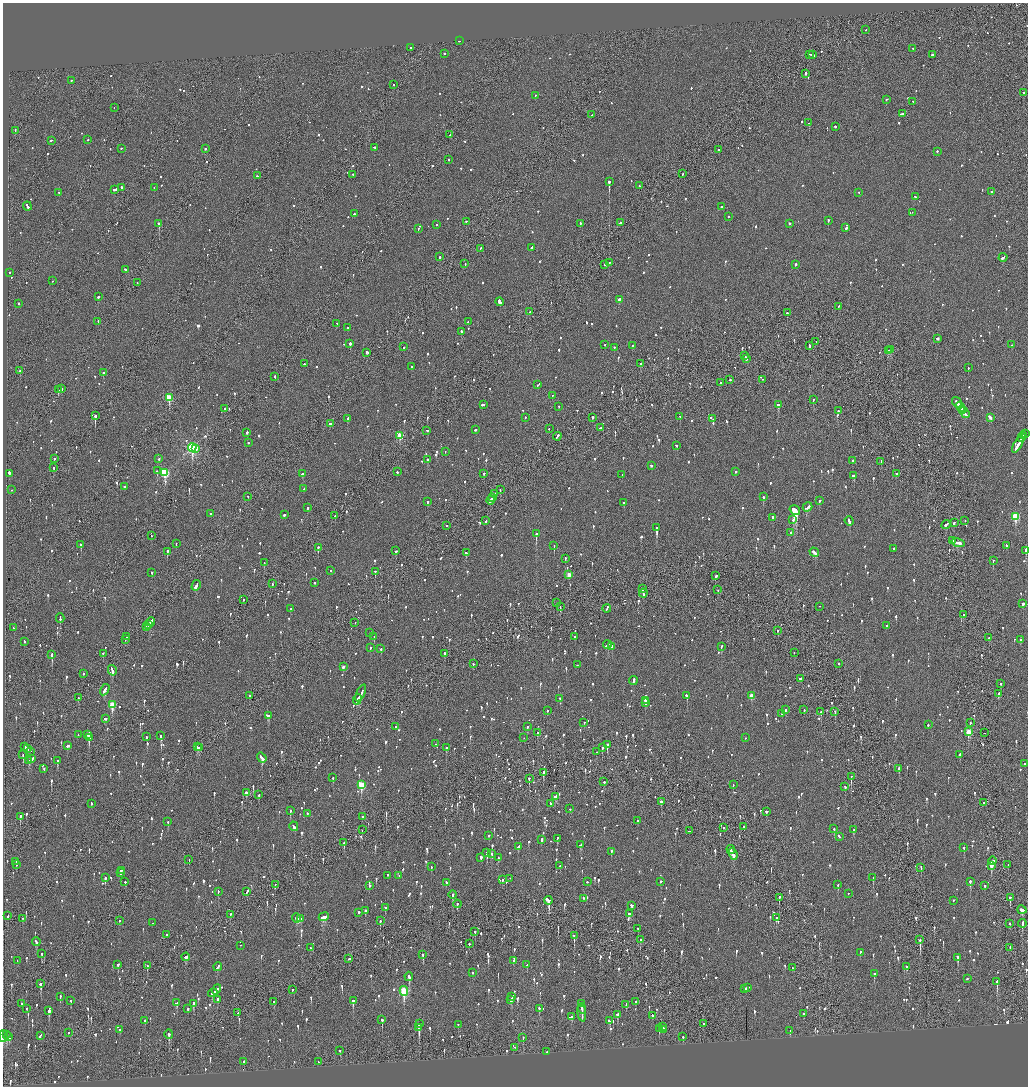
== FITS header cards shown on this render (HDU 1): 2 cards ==
NAXIS1  =                 2051
NAXIS2  =                 2168

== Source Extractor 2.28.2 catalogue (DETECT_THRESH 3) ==
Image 2051 x 2168 px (HDU 1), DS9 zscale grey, zoomed out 1/2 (1 PNG px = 2 x 2 image px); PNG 1030 x 1088 px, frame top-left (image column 2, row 2168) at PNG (3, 3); each listed source drawn as its Kron ellipse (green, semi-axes under 4 px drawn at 4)
Background -0.0891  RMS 0.076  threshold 0.227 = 3 sigma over >= 5 px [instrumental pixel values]
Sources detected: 1788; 71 cannot appear on this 1/2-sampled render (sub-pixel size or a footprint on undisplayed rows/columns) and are neither listed nor drawn; of the other 1717, the 500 brightest by FLUX_AUTO listed and drawn (1217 fainter detections omitted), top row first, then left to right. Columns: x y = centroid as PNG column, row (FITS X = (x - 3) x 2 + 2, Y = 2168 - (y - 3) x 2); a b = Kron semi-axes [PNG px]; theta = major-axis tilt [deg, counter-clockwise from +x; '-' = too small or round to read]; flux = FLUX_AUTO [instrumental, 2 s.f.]
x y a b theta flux
865 30 2 1 - 79
459 41 2 2 - 69
410 48 2 2 - 65
913 49 2 2 - 68
444 54 2 2 - 210
810 55 3 2 - 150
812 55 4 2 - 180
932 55 2 2 - 270
805 74 3 2 - 150
71 81 2 2 - 220
393 85 2 2 - 100
1024 93 2 2 - 98
535 96 2 2 - 120
886 100 2 2 - 64
913 102 2 2 - 80
114 108 2 2 - 65
902 114 3 2 - 200
592 115 2 2 - 120
809 123 2 2 - 69
835 127 2 2 - 130
15 131 2 1 - 69
450 135 2 1 - 270
88 140 2 2 - 85
51 141 2 2 - 190
375 148 3 2 - 110
121 149 2 2 - 220
205 149 2 2 - 130
718 150 2 2 - 80
937 152 2 2 - 88
449 160 2 2 - 75
683 174 2 2 - 74
353 175 2 2 - 91
257 176 2 2 - 66
609 182 3 2 - 1100
639 186 2 2 - 70
121 188 2 2 - 180
154 188 2 1 - 230
115 190 4 2 - 180
991 192 2 2 - 140
59 193 3 2 - 76
859 193 2 2 - 65
915 197 2 2 - 81
27 206 4 2 - 880
722 207 2 2 - 84
912 213 2 2 - 78
354 214 2 2 - 230
728 217 2 2 - 250
828 221 2 2 - 87
466 222 2 2 - 130
620 223 2 2 - 100
159 224 2 2 - 910
580 224 2 2 - 87
790 224 2 2 - 190
436 225 2 2 - 110
846 228 3 2 - 470
418 229 2 2 - 79
532 248 3 2 - 260
480 249 2 2 - 72
440 257 2 2 - 340
1003 258 4 2 - 160
610 263 4 2 - 90
465 264 2 1 - 80
605 265 2 2 - 150
796 265 2 2 - 190
125 270 3 2 - 120
9 273 2 2 - 150
52 281 2 2 - 64
137 283 2 1 - 66
98 297 2 2 - 210
619 300 3 2 - 270
499 302 4 2 - 330
18 304 2 2 - 150
838 307 2 2 - 100
529 312 3 2 - 140
787 313 2 2 - 150
98 322 2 1 - 110
468 322 2 2 - 84
337 324 2 2 - 66
347 328 2 2 - 68
461 332 2 2 - 160
937 339 3 2 - 190
816 342 2 1 - 120
350 344 2 2 - 410
605 345 2 2 - 81
1012 345 2 2 - 93
632 346 2 2 - 77
809 346 3 2 - 150
404 347 2 2 - 120
614 348 2 2 - 92
890 350 3 2 - 250
888 351 3 2 - 210
367 353 3 2 - 160
745 356 4 1 - 150
746 359 3 2 - 100
304 364 2 2 - 110
640 364 2 2 - 250
412 367 2 2 - 87
968 368 2 2 - 99
20 371 2 2 - 230
103 373 2 2 - 220
275 377 2 2 - 260
730 380 2 2 - 150
762 380 2 1 - 150
720 383 2 2 - 71
538 385 3 2 - 93
61 389 2 2 - 74
58 390 2 2 - 120
553 396 2 1 - 71
169 398 3 3 - 580
813 400 2 2 - 87
957 403 6 2 -54 260
484 405 2 1 - 220
778 405 3 2 - 350
559 407 2 2 - 98
961 408 5 2 - 250
225 409 2 2 - 170
963 410 3 2 - 240
838 411 2 2 - 120
965 413 6 2 -54 450
95 416 2 2 - 990
680 417 2 2 - 120
525 418 2 2 - 82
592 418 2 1 - 190
990 418 4 2 - 180
347 419 2 2 - 280
713 419 2 2 - 89
330 424 2 2 - 230
600 428 3 2 - 95
549 429 2 1 - 98
475 430 2 2 - 100
427 431 2 2 - 89
247 433 2 2 - 420
1025 434 2 1 - 92
400 436 3 3 - 460
1023 436 3 2 - 140
557 437 4 2 - 160
1021 438 3 2 - 450
249 443 2 2 - 80
1018 445 9 2 59 550
676 446 2 2 - 100
192 448 4 3 - 2800
196 449 2 2 - 200
445 452 2 2 - 110
54 459 2 2 - 150
159 459 2 2 - 96
428 460 3 2 - 410
852 461 2 2 - 100
881 462 2 1 - 130
651 466 2 2 - 87
53 468 2 2 - 170
157 471 2 2 - 200
397 472 2 2 - 130
735 472 2 2 - 73
165 473 3 3 - 1200
9 474 3 2 - 470
302 474 3 2 - 200
484 474 2 2 - 170
896 474 2 2 - 70
622 475 3 2 - 68
853 476 3 2 - 290
125 487 2 2 - 410
304 489 2 2 - 110
12 490 2 2 - 100
500 490 2 1 - 89
494 494 3 1 - 250
248 497 2 2 - 74
763 497 2 2 - 270
492 498 3 1 - 320
491 500 4 2 - 280
819 501 2 2 - 150
427 502 2 2 - 280
624 503 2 2 - 88
807 507 5 2 - 250
308 508 2 2 - 130
795 511 5 3 - 5600
210 514 2 2 - 150
284 515 2 2 - 330
335 516 2 1 - 160
1015 517 4 3 - 910
772 518 3 2 - 71
793 520 2 2 - 160
486 521 3 2 - 120
849 521 5 2 - 220
965 521 2 1 - 310
954 523 3 2 - 95
946 525 5 2 - 160
447 526 2 1 - 82
657 528 3 2 - 1100
790 533 2 2 - 290
536 534 3 2 - 440
151 536 2 2 - 96
953 541 2 2 - 470
958 543 6 2 -17 290
176 544 2 2 - 66
81 545 2 2 - 260
554 546 2 2 - 70
1006 546 3 2 - 72
318 548 3 2 - 140
893 549 2 2 - 150
395 551 3 2 - 93
1026 551 3 2 - 1000
167 552 3 2 - 310
466 553 4 2 - 120
814 553 5 2 - 240
565 559 2 2 - 67
993 561 2 2 - 180
264 563 2 1 - 95
331 571 2 2 - 120
375 572 2 2 - 170
152 573 2 2 - 210
569 575 3 2 - 180
716 576 3 2 - 210
315 583 2 2 - 77
272 584 4 1 - 160
196 586 5 2 - 250
642 589 2 2 - 320
718 590 2 1 - 67
643 594 4 2 - 180
243 600 2 2 - 130
557 603 2 1 - 81
1023 604 3 2 - 250
560 607 2 1 - 71
819 607 2 2 - 87
290 609 2 2 - 68
607 609 4 1 - 240
963 615 2 1 - 68
60 618 4 2 - 180
151 622 4 2 - 160
355 623 2 1 - 91
149 625 3 2 - 110
886 626 2 2 - 69
146 627 2 1 - 130
14 628 3 2 - 93
778 631 3 1 - 98
370 633 3 2 - 160
127 637 3 2 - 150
374 637 2 1 - 120
574 637 2 2 - 160
989 638 2 2 - 100
125 640 2 1 - 89
1021 640 2 2 - 95
24 642 2 2 - 67
607 645 4 2 - 240
612 647 3 2 - 110
721 647 3 2 - 94
370 648 2 2 - 100
381 649 2 2 - 110
794 653 2 2 - 81
103 654 2 1 - 250
444 654 2 2 - 520
52 655 3 2 - 520
473 664 2 2 - 79
839 664 2 1 - 130
577 665 2 2 - 70
343 667 3 2 - 71
112 671 5 2 - 340
83 674 2 2 - 95
800 679 3 2 - 100
633 681 4 2 - 290
1000 684 2 2 - 140
105 690 6 2 60 240
361 694 9 2 63 400
998 694 3 2 - 70
250 696 2 2 - 68
687 696 3 2 - 240
751 696 3 2 - 170
78 698 2 2 - 360
560 699 2 2 - 80
357 700 5 2 - 260
645 701 3 1 - 130
645 703 4 2 - 230
112 705 4 3 - 550
785 710 2 2 - 98
804 710 2 2 - 66
547 711 2 2 - 90
821 712 2 2 - 140
835 712 3 2 - 86
782 714 3 2 - 110
268 716 3 2 - 260
105 719 3 2 - 81
584 723 2 2 - 160
970 723 2 2 - 70
928 725 2 2 - 87
395 727 2 2 - 79
528 727 2 2 - 100
968 732 4 3 - 330
537 733 3 2 - 120
985 733 2 1 - 250
78 735 2 2 - 67
88 735 2 2 - 330
160 736 2 2 - 87
147 737 2 2 - 120
89 738 3 2 - 200
524 738 2 1 - 71
745 738 2 2 - 69
436 744 2 2 - 66
607 745 2 2 - 510
68 746 3 2 - 230
25 747 2 2 - 93
198 747 2 2 - 88
199 748 2 2 - 98
446 748 3 2 - 120
602 748 3 2 - 130
27 749 4 2 - 150
30 752 2 1 - 170
597 752 3 1 - 95
23 755 2 1 - 150
960 755 3 2 - 83
262 758 5 2 - 330
31 759 4 2 - 120
29 761 3 2 - 82
58 761 4 2 - 230
1024 764 2 2 - 74
44 769 2 2 - 72
899 769 3 2 - 330
543 773 2 1 - 140
851 777 3 2 - 270
333 778 2 2 - 100
529 779 3 2 - 280
604 782 2 2 - 70
361 785 4 3 - 740
733 785 2 1 - 68
845 787 3 2 - 92
246 793 3 2 - 83
259 795 2 2 - 130
556 797 4 3 - 210
661 802 3 2 - 110
983 803 2 2 - 84
91 804 3 2 - 71
550 804 2 2 - 70
570 809 2 2 - 69
290 811 3 2 - 140
767 812 2 2 - 320
307 814 3 2 - 110
20 817 3 2 - 190
363 817 2 1 - 66
638 821 2 2 - 110
168 822 2 2 - 79
294 827 5 2 - 220
744 827 2 2 - 170
724 828 2 1 - 85
834 829 2 2 - 90
362 830 2 1 - 94
854 830 3 2 - 110
689 831 2 1 - 120
489 836 2 2 - 140
839 837 3 2 - 150
557 839 3 2 - 64
542 840 2 2 - 120
344 843 4 1 - 110
580 845 3 3 - 71
518 847 3 2 - 100
964 848 3 2 - 65
731 850 4 2 - 180
611 852 4 2 - 130
487 853 3 2 - 160
492 854 3 2 - 94
733 854 6 2 -68 210
481 858 3 2 - 160
498 858 3 2 - 170
189 860 2 1 - 160
992 861 4 2 - 150
16 862 3 1 - 150
16 865 2 2 - 91
1008 865 2 2 - 65
560 866 2 2 - 76
991 866 3 2 - 370
431 867 2 2 - 64
921 868 2 2 - 240
121 871 2 2 - 270
120 873 3 2 - 100
387 876 2 2 - 170
399 876 2 2 - 66
105 878 3 2 - 200
873 878 3 1 - 83
510 879 2 1 - 68
502 880 2 2 - 120
125 882 2 2 - 110
587 882 2 2 - 84
661 882 2 2 - 210
970 882 3 2 - 240
446 883 2 2 - 64
275 885 2 1 - 64
838 885 2 2 - 110
369 886 2 1 - 170
984 886 3 2 - 64
218 892 3 2 - 80
247 892 4 2 - 180
848 894 2 2 - 96
453 895 4 2 - 270
779 898 2 1 - 300
1010 898 3 2 - 210
583 899 2 2 - 180
548 901 4 3 - 400
953 901 2 2 - 160
457 904 4 2 - 110
631 906 3 2 - 110
385 908 3 2 - 74
1022 910 5 3 - 150
365 911 2 2 - 210
359 913 2 2 - 350
629 914 3 3 - 95
230 915 3 2 - 71
8 916 3 2 - 87
324 917 5 3 - 320
296 918 4 3 - 140
776 918 2 2 - 78
23 919 2 1 - 67
300 919 4 2 - 140
119 921 2 2 - 280
380 921 2 2 - 150
153 923 2 2 - 73
1010 924 2 2 - 73
1022 924 4 2 - 210
638 929 3 1 - 74
475 932 2 2 - 120
167 935 2 2 - 160
574 936 4 2 - 170
640 940 3 2 - 110
920 940 4 1 - 340
36 942 4 2 - 130
469 944 2 2 - 210
240 946 2 1 - 65
311 948 2 1 - 65
1010 948 3 1 - 94
860 953 2 2 - 71
42 954 2 2 - 270
423 955 3 2 - 280
186 957 4 3 - 140
958 958 3 2 - 210
349 959 3 2 - 110
17 961 2 2 - 140
513 961 2 2 - 190
118 965 3 2 - 320
527 965 2 1 - 73
147 966 3 2 - 80
218 967 5 2 - 130
906 967 3 2 - 150
792 968 2 2 - 130
473 973 2 2 - 110
874 974 2 2 - 320
409 977 4 2 - 220
967 979 2 2 - 98
997 982 3 2 - 380
41 984 3 2 - 270
747 988 3 2 - 190
745 989 2 2 - 150
217 990 5 2 - 310
292 990 2 1 - 120
404 991 5 3 - 1100
213 993 5 2 - 170
60 997 3 2 - 110
512 997 4 2 - 130
217 1000 2 2 - 350
511 1000 3 2 - 91
71 1001 2 2 - 68
353 1001 3 2 - 270
274 1002 2 2 - 72
636 1002 2 2 - 71
177 1003 3 2 - 340
22 1004 2 2 - 94
193 1004 3 2 - 340
582 1004 4 2 - 120
626 1005 3 2 - 100
26 1009 2 2 - 110
188 1009 2 2 - 88
539 1009 3 2 - 64
582 1009 5 2 - 230
49 1011 3 2 - 160
238 1013 3 1 - 95
582 1013 8 2 -84 530
804 1014 2 2 - 76
618 1015 3 2 - 240
652 1016 3 2 - 96
572 1017 3 2 - 74
382 1020 2 2 - 520
145 1021 2 2 - 69
609 1021 3 2 - 100
419 1024 3 2 - 190
704 1024 2 1 - 440
458 1025 2 2 - 70
663 1027 3 2 - 290
419 1028 3 2 - 520
659 1029 3 2 - 130
119 1030 2 2 - 300
663 1030 3 2 - 330
790 1031 3 2 - 72
68 1033 2 1 - 120
169 1034 4 2 - 210
7 1035 3 2 - 160
40 1036 4 2 - 150
3 1037 6 2 89 100
9 1037 2 1 - 93
683 1037 2 2 - 81
523 1038 2 2 - 120
515 1048 2 1 - 82
340 1051 2 2 - 88
547 1052 2 2 - 77
244 1062 2 2 - 87
318 1062 3 2 - 220
At the frame edge (FLAGS 8, measured only in part): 2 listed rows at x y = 1026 551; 3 1037
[1217 fainter detections neither listed nor drawn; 71 sub-pixel or undisplayed-footprint detections neither listed nor drawn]